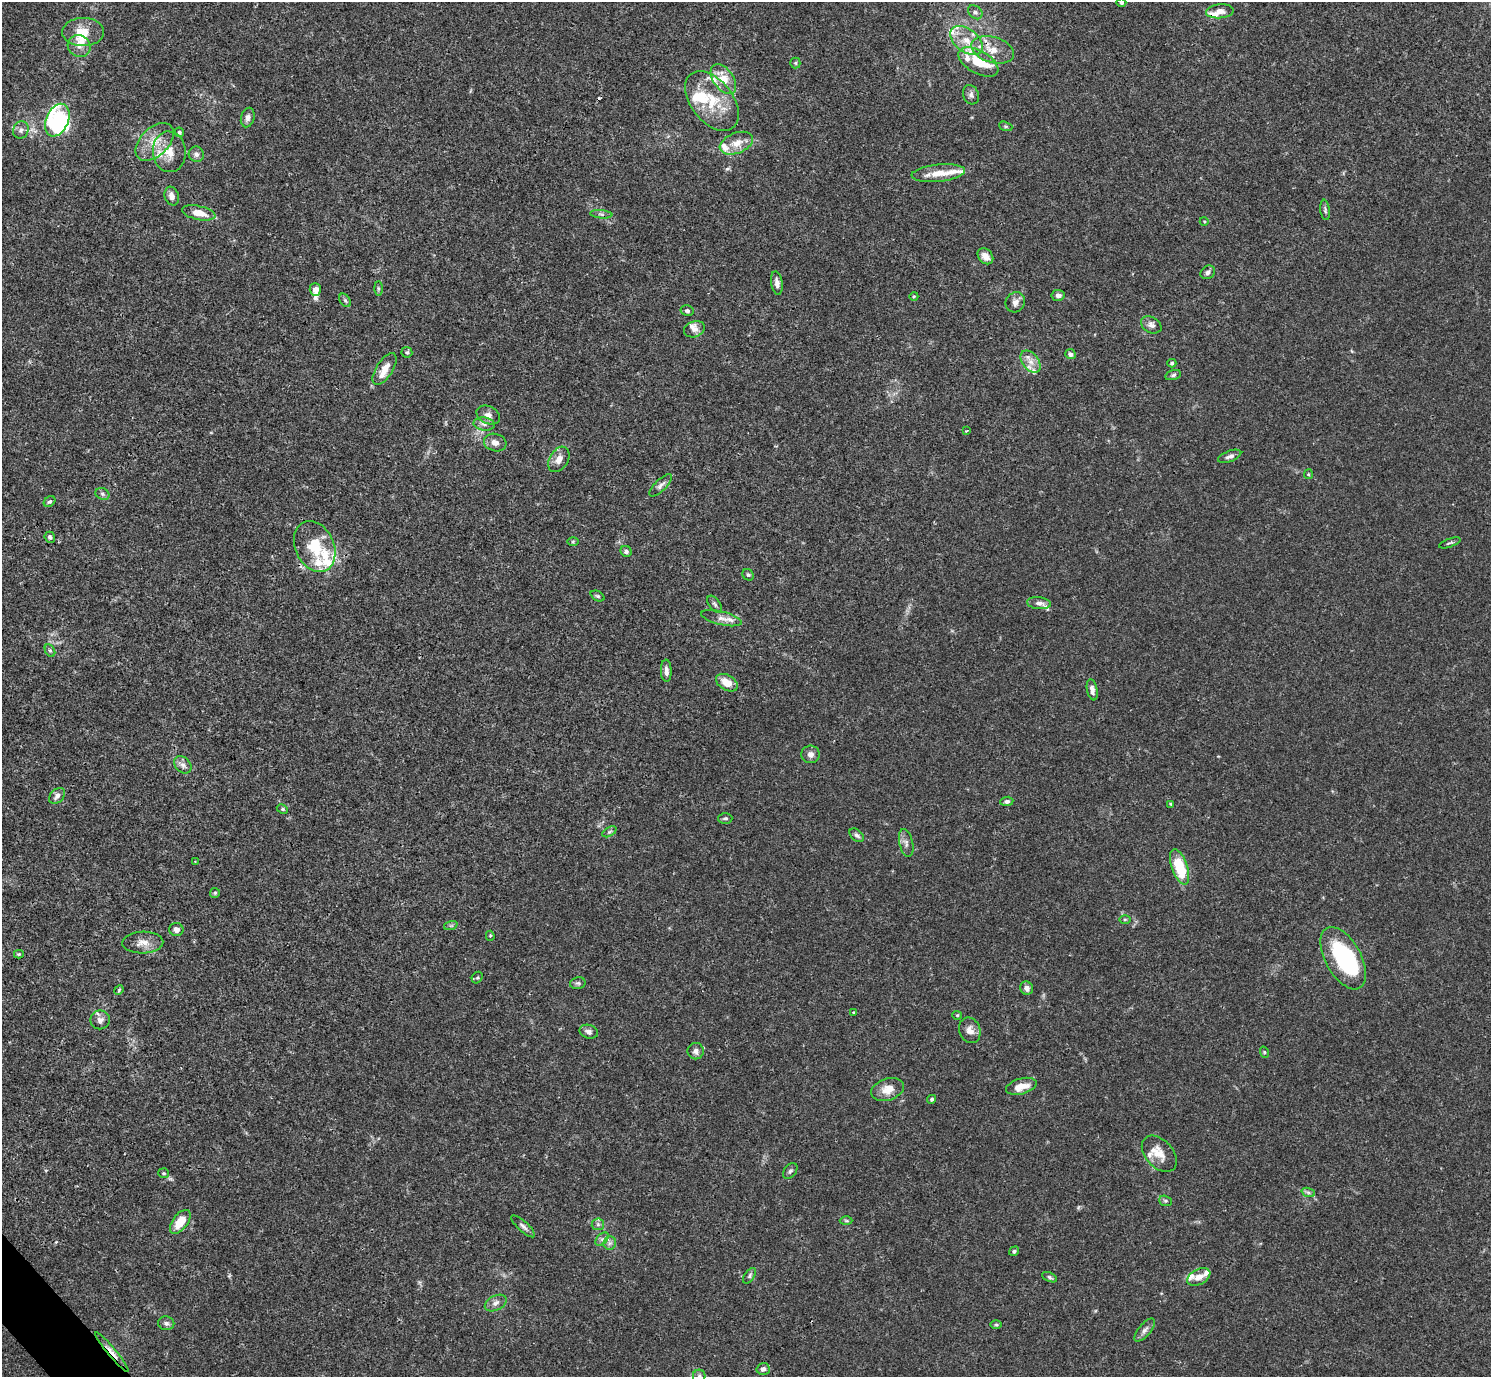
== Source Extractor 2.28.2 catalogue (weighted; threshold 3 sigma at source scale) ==
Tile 7 of 4 x 4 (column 3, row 2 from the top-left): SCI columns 2980-4468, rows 2910-4284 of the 5962 x 5959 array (HDU 1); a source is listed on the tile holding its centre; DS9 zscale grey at full resolution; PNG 1493 x 1379 px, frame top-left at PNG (2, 2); each listed source drawn as its Kron ellipse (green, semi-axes under 4 px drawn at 4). Shown black and unused: <1% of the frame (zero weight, under 3 of 4 exposures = <1% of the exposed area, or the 3 px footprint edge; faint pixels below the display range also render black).
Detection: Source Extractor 2.28.2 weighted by HDU 2 'WHT'; one run over the whole footprint, this tile lists its part. Background 0.0164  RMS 0.0022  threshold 0.00968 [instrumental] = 3 sigma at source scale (4.5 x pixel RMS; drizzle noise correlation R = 1.50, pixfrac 1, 0.05/0.05 arcsec/px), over >= 5 px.
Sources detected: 155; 2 inside a brighter object's white glare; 1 cosmic-ray / hot-pixel residue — neither listed nor drawn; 27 inside a brighter listed object's ellipse — not listed separately; the other 125 listed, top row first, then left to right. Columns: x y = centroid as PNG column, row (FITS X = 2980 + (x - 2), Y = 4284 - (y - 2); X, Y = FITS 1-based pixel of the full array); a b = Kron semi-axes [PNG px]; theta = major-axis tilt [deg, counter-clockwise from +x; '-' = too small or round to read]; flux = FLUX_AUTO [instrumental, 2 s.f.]
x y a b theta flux
1121 3 5 4 - 0.35
1220 11 14 7 5 1.8
975 12 8 6 -42 0.55
83 32 21 14 1 4
967 41 19 11 -37 3.8
79 46 12 10 -33 1.5
993 50 22 12 -16 3.6
978 62 22 11 -30 5.4
795 63 5 5 - 0.31
723 79 17 10 -54 3.8
971 95 10 7 -65 0.76
712 101 34 21 -52 8.9
248 117 10 6 74 0.94
57 120 17 11 66 6.6
1006 126 7 4 -19 0.32
21 130 9 7 65 0.88
179 132 5 4 - 0.4
155 142 23 14 45 4
736 143 17 10 21 2.7
169 152 20 16 -84 3.7
196 154 8 7 - 0.83
938 173 27 8 6 3.3
172 196 9 7 -73 1.1
1325 210 10 4 -83 0.46
199 213 17 7 -12 2.8
601 214 11 3 -5 0.45
1204 221 4 3 - 0.19
985 256 9 6 -47 1.7
1208 272 8 6 36 0.65
777 283 12 5 -82 1
378 288 7 4 -90 0.33
315 289 6 5 - 1.5
1058 295 6 5 - 0.72
914 296 4 3 - 0.18
345 300 7 5 -53 0.44
1015 302 10 9 - 1.2
687 311 6 5 - 0.55
1151 325 11 7 -29 1
694 329 11 8 20 1.1
407 352 5 5 - 0.35
1070 354 5 5 - 0.88
1031 362 12 8 -51 1.7
1172 363 4 4 - 0.34
385 369 18 8 58 2.4
1173 375 8 5 17 0.44
488 415 12 8 -26 1.2
484 424 10 6 -8 0.96
966 431 4 3 - 0.19
495 443 11 8 -16 1.3
1230 456 12 5 20 0.75
559 459 14 9 59 1.7
1308 474 5 4 - 0.25
661 485 15 5 44 0.83
102 494 7 5 -23 0.49
50 501 6 5 - 0.4
50 537 6 5 - 0.49
573 542 6 4 1 0.26
1450 543 11 3 20 0.35
315 546 26 19 -65 7.4
626 551 6 5 - 0.65
748 575 6 5 - 0.36
598 596 7 5 -26 0.38
1039 603 12 6 -6 0.99
715 604 10 5 -53 0.51
721 618 21 6 -14 1.4
50 650 7 4 -62 0.43
666 671 11 5 -88 1
727 683 12 7 -31 2.8
1092 690 11 5 -79 0.97
811 754 9 8 - 1
183 765 10 7 -46 0.94
57 796 9 6 44 0.94
1007 801 6 4 9 0.68
1171 804 4 4 - 0.26
282 809 6 4 -26 0.3
725 818 7 5 1 0.43
609 832 8 4 31 0.41
857 835 8 5 -39 0.55
906 843 14 6 -77 0.94
195 861 3 2 - 0.14
1180 867 18 8 -71 8.6
215 893 5 5 - 0.26
1125 920 6 4 1 0.27
451 925 7 4 19 0.33
176 930 7 6 - 0.89
490 936 5 4 - 0.35
143 942 20 11 2 2.1
19 954 5 4 - 0.26
1343 958 34 18 -61 23
477 978 6 5 - 0.34
578 983 8 5 12 0.45
1027 988 7 6 - 1
119 990 5 4 - 0.24
853 1012 3 3 - 0.16
957 1015 5 4 - 0.24
100 1020 10 9 - 1.1
970 1030 13 10 -68 1.5
589 1032 9 7 -16 0.85
696 1051 8 8 - 1
1264 1052 6 3 -72 0.23
1021 1086 16 7 16 2.5
888 1090 17 11 19 2.7
932 1099 4 4 - 0.33
1159 1154 21 14 -48 3.2
790 1171 9 6 52 0.48
164 1173 5 5 - 0.31
1308 1192 7 4 -19 0.45
1165 1201 6 5 - 0.36
846 1221 6 4 -2 0.27
180 1222 14 7 53 4.2
598 1224 6 6 - 0.47
523 1226 15 5 -42 0.76
602 1239 8 5 45 0.65
610 1243 7 6 - 0.67
1014 1251 5 4 - 0.39
749 1276 9 5 56 0.46
1050 1277 8 4 -25 0.4
1199 1277 12 7 27 1.7
496 1303 11 7 27 1
166 1323 8 7 - 0.69
996 1325 6 4 0 0.3
1145 1330 14 6 50 0.97
112 1352 26 4 -51 1.5
763 1369 6 6 - 0.88
699 1376 6 6 - 0.5
Overlapping masked pixels (flux is a lower limit): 3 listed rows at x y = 993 50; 978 62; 112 1352
Isophote crosses this tile's border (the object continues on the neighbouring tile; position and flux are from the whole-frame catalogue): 2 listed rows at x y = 1121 3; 699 1376